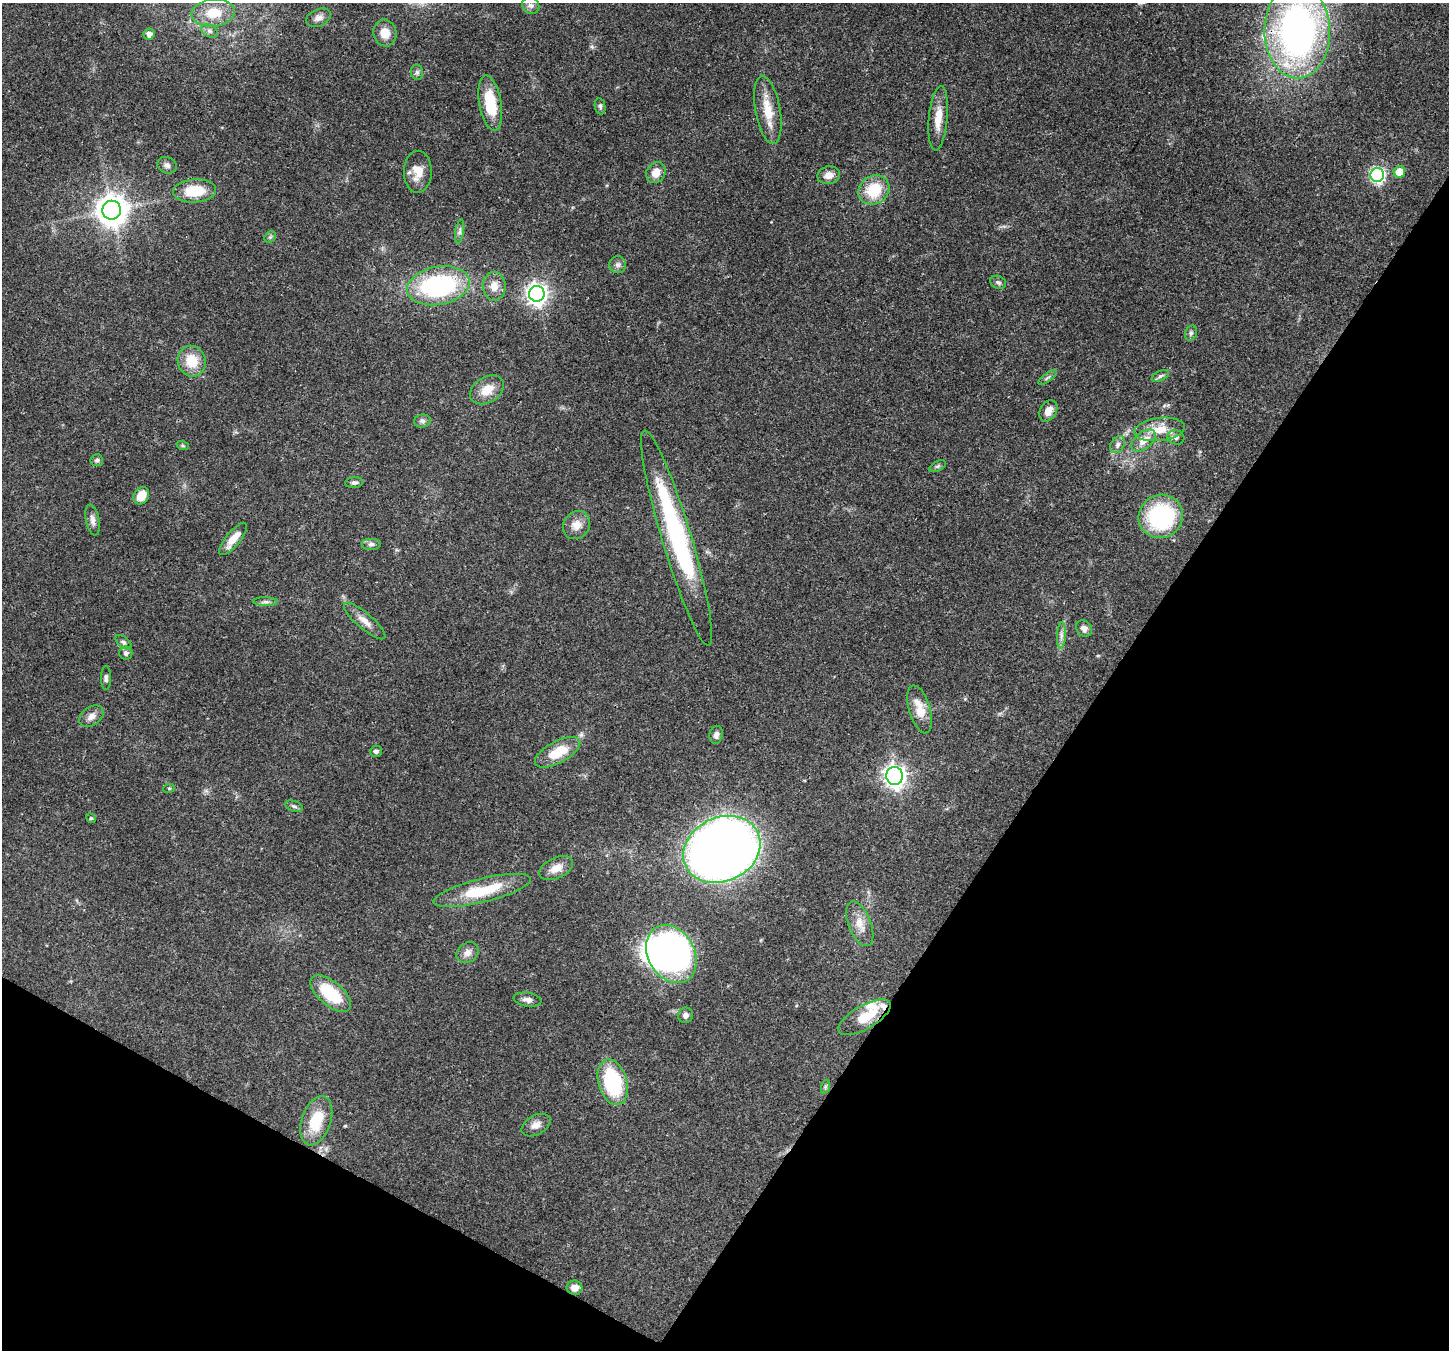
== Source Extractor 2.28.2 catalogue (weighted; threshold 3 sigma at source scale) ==
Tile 15 of 4 x 4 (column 3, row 4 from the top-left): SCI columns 2973-4419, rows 360-1707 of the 5938 x 6042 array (HDU 1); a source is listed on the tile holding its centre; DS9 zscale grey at full resolution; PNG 1451 x 1352 px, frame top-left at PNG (2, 3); each listed source drawn as its Kron ellipse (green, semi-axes under 4 px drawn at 4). Shown black and unused: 30% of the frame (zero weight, under 3 of 4 exposures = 8% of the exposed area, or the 3 px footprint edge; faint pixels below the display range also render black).
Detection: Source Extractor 2.28.2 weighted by HDU 2 'WHT'; one run over the whole footprint, this tile lists its part. Background 0.103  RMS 0.004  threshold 0.0181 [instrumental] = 3 sigma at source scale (4.5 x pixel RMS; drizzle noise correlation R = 1.50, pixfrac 1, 0.0396/0.0396 arcsec/px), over >= 5 px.
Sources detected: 85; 2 inside a brighter object's white glare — neither listed nor drawn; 2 inside a brighter listed object's ellipse — not listed separately; the other 81 listed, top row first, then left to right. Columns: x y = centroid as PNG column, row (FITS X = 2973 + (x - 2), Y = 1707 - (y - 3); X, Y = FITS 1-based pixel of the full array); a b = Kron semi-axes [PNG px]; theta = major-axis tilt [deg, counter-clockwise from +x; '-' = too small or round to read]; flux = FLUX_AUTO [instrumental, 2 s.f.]
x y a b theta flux
531 5 9 8 - 1.7
213 13 22 13 6 10
318 18 13 8 23 2.4
209 31 9 6 -27 1.2
1297 31 47 33 -89 160
385 33 13 11 -79 5.2
149 34 6 5 - 2.3
417 72 8 6 -75 0.99
490 103 28 11 -80 15
600 106 8 5 -79 0.92
768 110 34 12 -80 9.3
938 118 32 9 85 6.9
167 165 10 8 -24 1.6
418 172 21 14 89 6.4
1399 172 6 5 - 6.6
656 173 11 9 57 4.5
829 175 11 8 12 3.1
1377 175 7 7 - 77
874 190 16 14 35 13
195 191 21 11 4 13
112 210 9 9 - 610
460 231 12 4 81 1.3
270 237 6 5 - 0.72
618 265 8 8 - 1.5
998 282 8 6 -26 1
438 286 31 19 10 61
494 286 14 11 -89 4.3
537 294 8 8 - 230
1191 333 8 5 75 0.96
192 361 15 14 - 9.6
1160 376 9 5 25 1
1047 378 11 4 36 0.85
487 390 18 13 31 6.4
1048 411 11 8 61 3.6
422 421 8 6 12 1.2
1159 429 25 11 7 7.9
1176 437 8 7 - 1.5
1143 441 14 8 40 5
1118 445 9 6 58 1.6
183 446 6 4 -18 0.54
97 460 6 6 - 0.95
938 466 9 5 27 0.85
354 483 9 5 5 1.1
141 496 9 7 56 6.9
1161 516 22 21 - 40
93 520 16 7 -79 2
576 525 15 12 49 4.4
677 538 112 15 -73 66
233 539 20 7 51 5.8
371 544 10 6 0 1.4
265 602 12 4 0 1.2
365 621 26 8 -41 4.2
1084 629 9 7 -57 2.1
1061 635 13 4 87 1.8
123 642 9 5 -38 1.1
126 653 6 6 - 1.2
106 678 12 5 90 1.1
920 709 25 10 -73 7.4
91 716 13 9 34 2.7
716 735 9 6 79 1.6
376 751 6 5 - 0.98
557 752 25 11 29 11
895 776 9 8 - 240
169 788 6 3 18 0.47
294 806 9 5 -20 0.99
91 818 5 4 - 0.49
722 849 40 32 26 530
556 868 18 10 26 4.4
482 890 50 12 14 19
860 924 24 11 -68 5.2
467 953 12 9 37 2.7
671 954 31 23 -60 140
331 994 24 12 -39 19
527 1000 14 7 -9 2
685 1015 7 7 - 1.6
864 1017 29 11 30 11
613 1082 23 14 -74 32
825 1087 7 4 72 0.73
316 1121 25 14 71 14
536 1125 16 9 29 3
574 1288 8 7 - 3.1
Overlapping masked pixels (flux is a lower limit): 3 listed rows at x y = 1297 31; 864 1017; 316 1121
Isophote crosses this tile's border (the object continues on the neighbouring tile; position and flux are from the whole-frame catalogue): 1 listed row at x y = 1297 31